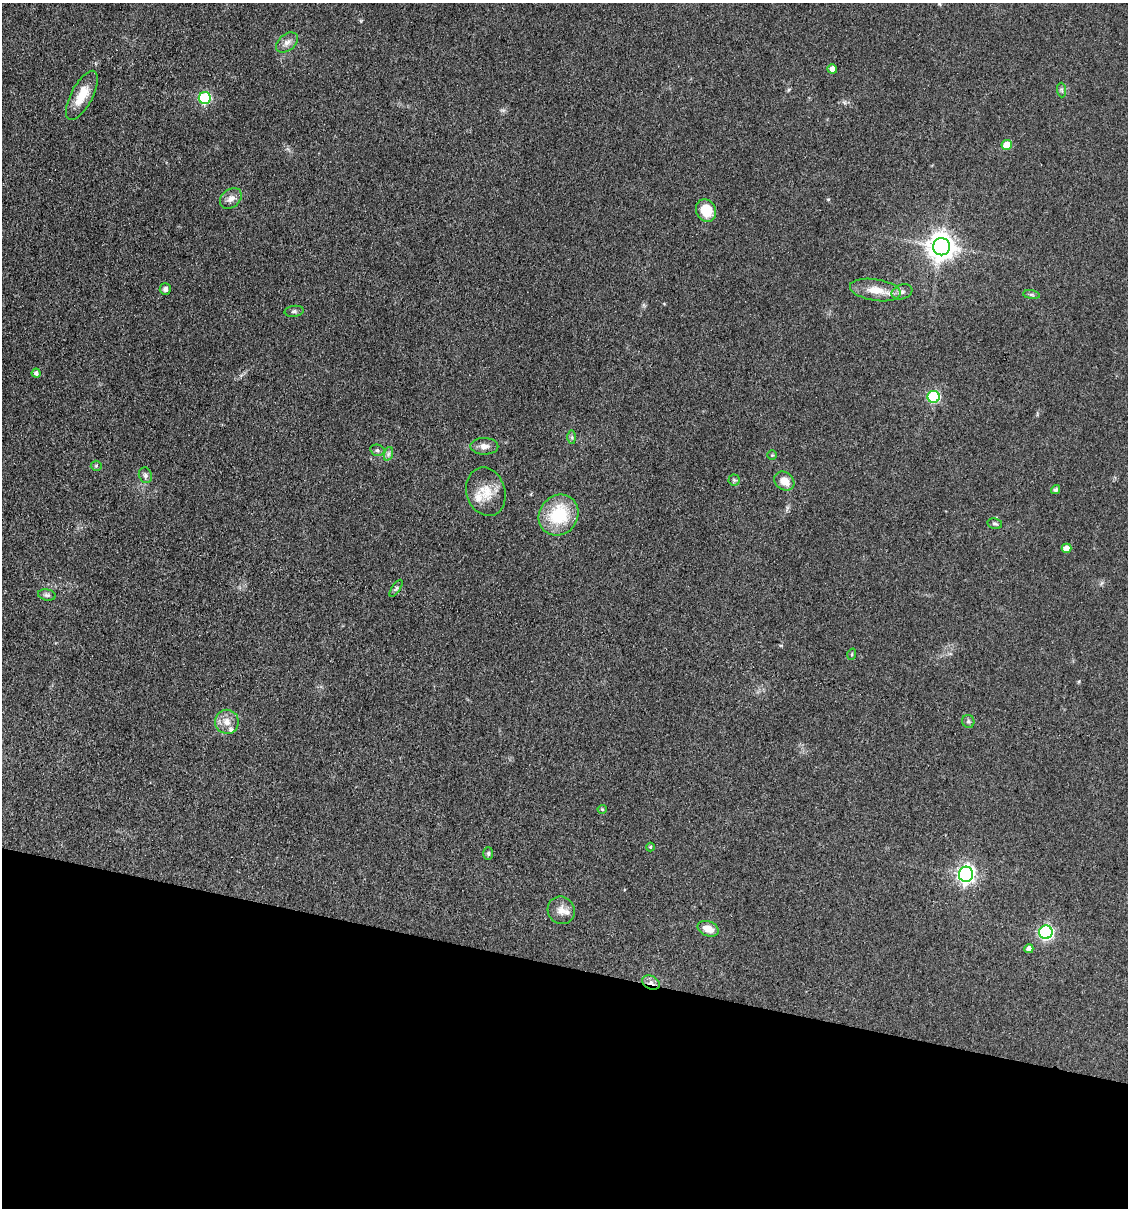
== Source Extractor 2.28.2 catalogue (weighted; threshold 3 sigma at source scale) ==
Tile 15 of 4 x 4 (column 3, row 4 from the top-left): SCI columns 2483-3608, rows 2-1207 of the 4848 x 4827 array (HDU 1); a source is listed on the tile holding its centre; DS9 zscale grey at full resolution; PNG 1130 x 1210 px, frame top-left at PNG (2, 3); each listed source drawn as its Kron ellipse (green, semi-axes under 4 px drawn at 4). Shown black and unused: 20% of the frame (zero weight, under 3 of 4 exposures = <1% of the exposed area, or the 3 px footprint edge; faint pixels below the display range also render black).
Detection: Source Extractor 2.28.2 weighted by HDU 2 'WHT'; one run over the whole footprint, this tile lists its part. Background 0.0764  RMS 0.0059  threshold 0.0266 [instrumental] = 3 sigma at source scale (4.5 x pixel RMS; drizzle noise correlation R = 1.50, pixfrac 1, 0.05/0.05 arcsec/px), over >= 5 px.
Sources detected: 46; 2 inside a brighter listed object's ellipse — not listed separately; the other 44 listed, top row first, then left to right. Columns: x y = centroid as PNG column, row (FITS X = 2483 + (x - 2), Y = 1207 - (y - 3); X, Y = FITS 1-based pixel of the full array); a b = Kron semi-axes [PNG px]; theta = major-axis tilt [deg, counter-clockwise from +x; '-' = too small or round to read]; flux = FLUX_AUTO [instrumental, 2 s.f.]
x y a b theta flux
287 42 12 8 40 3.5
832 69 5 4 - 3.7
1061 90 7 4 -88 1.2
82 95 27 11 62 12
205 98 6 6 - 54
1007 145 5 5 - 11
231 198 12 9 39 3.6
706 210 12 9 -63 14
941 247 8 8 - 690
165 289 6 5 - 1.9
875 290 26 10 -9 11
902 292 10 7 19 2.3
1031 295 8 4 -9 1.1
294 311 9 5 6 1.3
36 373 4 4 - 1.9
934 397 6 6 - 53
572 437 7 4 -89 1.1
484 446 14 8 -1 3.6
377 450 7 5 -15 1.3
388 454 7 4 71 1.3
772 455 4 4 - 0.63
96 466 5 5 - 0.83
145 475 8 6 -67 1.7
734 480 5 5 - 1.1
784 481 11 8 -38 6.4
1056 490 5 4 - 1.3
486 492 25 19 -73 12
559 515 21 19 51 29
995 524 7 5 -10 1.2
1066 548 5 4 - 6.2
396 588 10 4 56 1.1
47 595 9 5 -10 1.6
852 654 5 3 - 0.56
968 721 6 6 - 1.2
227 722 12 12 - 5.8
602 809 4 4 - 0.65
650 847 4 4 - 0.64
488 853 6 5 - 0.96
966 874 7 7 - 230
561 910 14 13 - 5.6
708 929 11 7 -22 6.5
1046 932 7 6 - 110
1029 949 4 4 - 3.2
651 982 9 6 -24 2.9
Overlapping masked pixels (flux is a lower limit): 1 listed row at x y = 651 982